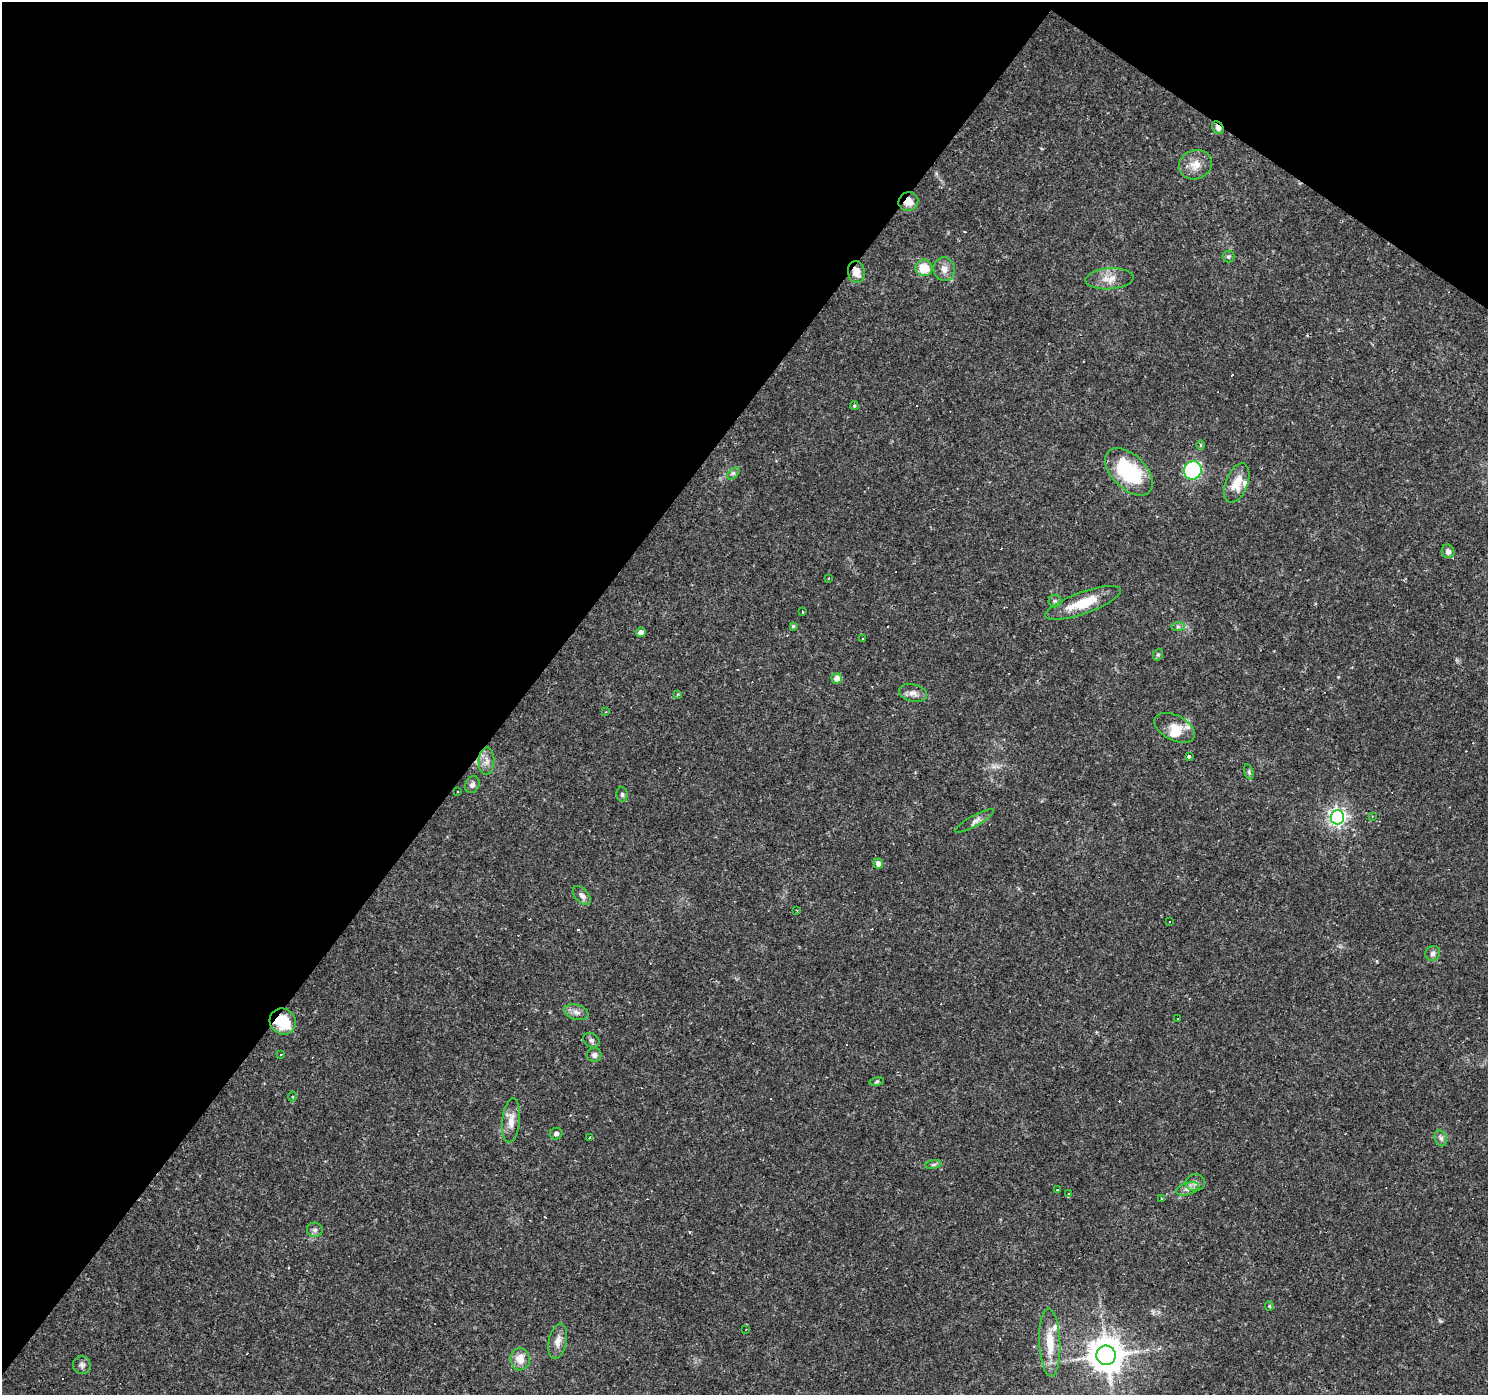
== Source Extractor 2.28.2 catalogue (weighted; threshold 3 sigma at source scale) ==
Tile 2 of 4 x 4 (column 2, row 1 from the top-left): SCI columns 1489-2974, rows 4424-5816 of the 5945 x 5993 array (HDU 1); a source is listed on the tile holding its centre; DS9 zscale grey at full resolution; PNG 1490 x 1397 px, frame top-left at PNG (2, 2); each listed source drawn as its Kron ellipse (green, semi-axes under 4 px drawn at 4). Shown black and unused: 38% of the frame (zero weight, under 2 of 3 exposures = <1% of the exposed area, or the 3 px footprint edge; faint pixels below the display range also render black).
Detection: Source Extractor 2.28.2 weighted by HDU 2 'WHT'; one run over the whole footprint, this tile lists its part. Background 0.0655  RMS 0.0042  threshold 0.0191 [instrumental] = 3 sigma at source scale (4.5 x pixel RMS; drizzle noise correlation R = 1.50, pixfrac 1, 0.0396/0.0396 arcsec/px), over >= 5 px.
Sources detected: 99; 27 cosmic-ray / hot-pixel residue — neither listed nor drawn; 3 inside a brighter listed object's ellipse — not listed separately; the other 69 listed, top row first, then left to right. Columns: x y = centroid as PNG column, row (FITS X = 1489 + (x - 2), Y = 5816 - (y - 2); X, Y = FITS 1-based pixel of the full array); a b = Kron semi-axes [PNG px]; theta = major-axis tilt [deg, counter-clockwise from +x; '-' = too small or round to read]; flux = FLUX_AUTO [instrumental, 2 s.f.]
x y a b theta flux
1218 128 7 5 -53 1.9
1195 165 17 14 20 5.3
908 202 10 9 - 4.3
1228 256 6 6 - 0.86
924 268 8 8 - 8.7
944 269 12 10 -76 3.2
856 272 11 8 -80 4.7
1109 279 24 10 4 5.1
854 406 4 3 - 0.56
1201 445 5 3 - 0.57
1193 470 9 9 - 43
1129 472 29 17 -44 32
733 473 7 4 44 0.83
1237 483 21 11 69 7.9
1448 551 7 6 - 2
829 579 3 3 - 0.73
1055 601 6 6 - 1
1083 603 40 11 20 13
802 611 3 3 - 1.8
793 626 4 4 - 0.59
1178 627 7 4 0 0.85
641 632 5 5 - 2.3
862 638 3 2 - 0.36
1158 655 6 5 - 0.65
837 678 5 5 - 3.7
913 693 14 8 -14 2.6
677 694 4 3 - 0.54
606 712 4 3 - 0.43
1175 728 22 12 -27 7.2
1189 756 3 3 - 8.3
486 761 13 8 87 2.8
1249 772 8 4 -73 0.73
472 785 9 7 64 1.4
458 791 3 2 - 0.41
622 794 7 5 -87 0.99
1372 816 3 2 - 0.31
1337 817 7 7 - 170
974 821 22 5 29 2.1
878 863 5 4 - 2.5
582 895 11 6 -48 1.7
797 910 2 2 - 0.3
1169 922 3 2 - 0.35
1433 953 8 7 - 1.5
576 1012 12 7 -17 2.2
1177 1019 3 3 - 2.7
283 1021 14 12 -42 15
591 1040 8 6 -33 1.1
281 1054 3 3 - 0.54
594 1055 7 7 - 1.5
877 1082 7 3 9 0.56
292 1096 5 4 - 0.59
511 1121 22 9 84 4.5
556 1134 6 5 - 1.3
589 1138 4 3 - 0.55
1441 1138 8 6 -68 1.3
933 1164 8 4 9 0.86
1195 1183 10 8 10 1.8
1057 1189 3 3 - 2.5
1188 1189 11 6 17 1.9
1068 1193 3 3 - 0.5
1162 1199 3 2 - 0.47
315 1230 8 7 - 1.3
1269 1306 4 4 - 0.52
746 1329 3 2 - 0.3
558 1341 18 9 78 3.5
1050 1342 34 10 -88 11
1106 1355 9 9 - 1000
520 1359 11 9 -89 5.2
82 1365 9 8 - 1.6
Overlapping masked pixels (flux is a lower limit): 4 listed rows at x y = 1218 128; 908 202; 856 272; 283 1021